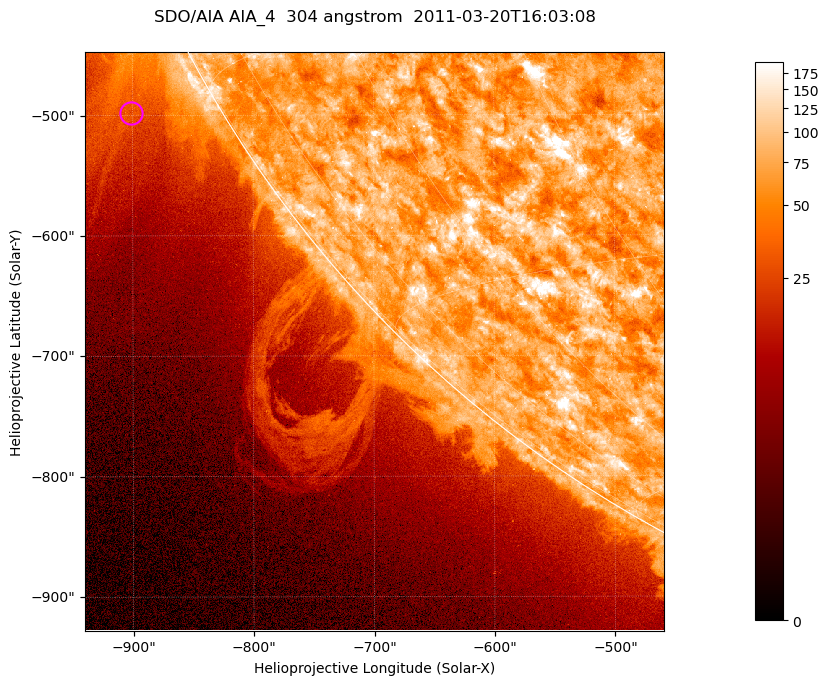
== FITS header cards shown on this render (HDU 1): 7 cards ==
TELESCOP= 'SDO/AIA '           / For AIA: SDO/AIA
INSTRUME= 'AIA_4   '           / For AIA: AIA_ATA1, AIA_ATA2, AIA_ATA3 or AIA_AT
WAVELNTH=                  304 / [angstrom] Wavelength
WAVEUNIT= 'angstrom'           / Wavelength unit: angstrom
DATE-OBS= '2011-03-20T16:03:08.125' / [ISO] Date when observation started; ISO 8
CTYPE1  = 'HPLN-TAN'           / CTYPE1; Typically HPLN
CTYPE2  = 'HPLT-TAN'           / CTYPE2; Typically HPLT

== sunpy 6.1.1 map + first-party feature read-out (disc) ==
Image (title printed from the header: SDO/AIA AIA_4  304 angstrom  2011-03-20T16:03:08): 801 x 801 px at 0.6 arcsec/px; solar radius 964 arcsec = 1606 px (partial field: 3.2% of the solar disc is inside the frame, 41% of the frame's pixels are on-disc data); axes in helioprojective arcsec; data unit not stated in the header (colour bar unlabelled)
Orientation: roll -0.132 deg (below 1 deg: not rotated)
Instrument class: DISC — disc imager (sunpy class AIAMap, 304 A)
Bright regions (active regions / flare kernels): reference = the on-disc median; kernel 7 px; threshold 5 sigma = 111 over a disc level ~71.9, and >= 1.15x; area >= 641 px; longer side >= 10 px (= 6 arcsec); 0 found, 0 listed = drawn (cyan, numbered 1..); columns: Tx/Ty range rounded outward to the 2 arcsec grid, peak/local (2 s.f.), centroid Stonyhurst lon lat
Off-limb structures (1.02-1.3 R_sun): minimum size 320 px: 4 found; the strongest spans PA ~115..125 deg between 1.02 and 1.19 R_sun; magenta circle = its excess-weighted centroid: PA ~120 deg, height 1.07 R_sun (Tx ~-902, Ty ~-498 arcsec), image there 2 x the reference